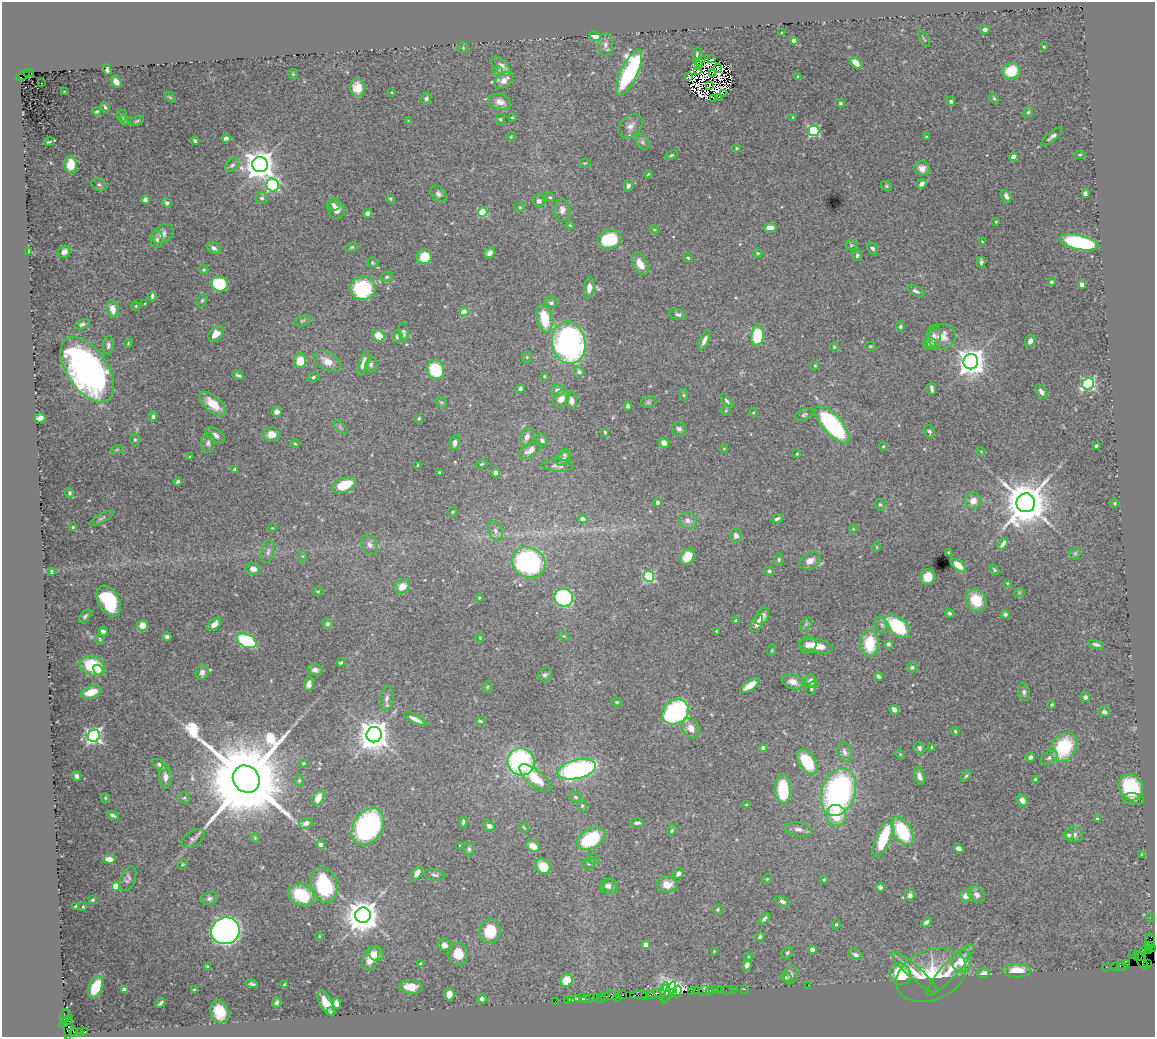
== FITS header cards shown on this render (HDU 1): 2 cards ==
NAXIS1  =                 1153
NAXIS2  =                 1035

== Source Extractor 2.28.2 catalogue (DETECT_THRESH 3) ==
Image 1153 x 1035 px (HDU 1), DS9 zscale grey, 1 PNG px = 1 image px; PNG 1157 x 1039 px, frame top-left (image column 1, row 1035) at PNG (2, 2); each listed source drawn as its Kron ellipse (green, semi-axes under 4 px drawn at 4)
Background 0.961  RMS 0.029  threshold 0.0873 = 3 sigma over >= 5 px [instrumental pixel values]
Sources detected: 508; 17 with non-positive FLUX_AUTO (blend fragments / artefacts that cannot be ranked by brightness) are neither listed nor drawn; the other 491 listed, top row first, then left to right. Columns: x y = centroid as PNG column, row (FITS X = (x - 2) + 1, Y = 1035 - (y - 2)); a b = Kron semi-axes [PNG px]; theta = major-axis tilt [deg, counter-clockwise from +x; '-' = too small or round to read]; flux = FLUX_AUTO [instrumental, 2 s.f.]
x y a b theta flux
985 29 5 4 - 7.7
782 33 3 3 - 2.5
595 36 6 4 -22 18
924 39 9 3 -60 2.6
794 40 4 3 - 5.4
605 44 11 7 85 8.8
1044 47 3 2 - 1.8
463 48 5 5 - 3.2
697 54 7 4 82 2.8
712 59 4 2 - 5.2
703 60 2 2 - 0.27
699 62 3 2 - 1.1
856 63 7 4 -41 16
698 65 3 2 - 0.0053
501 66 12 6 -45 19
718 68 4 2 - 1.4
107 70 5 4 - 5.5
698 70 2 2 - 0.027
498 71 5 5 - 3.2
1011 71 9 8 - 57
629 72 25 8 65 340
29 73 5 2 - 400
713 73 3 2 - 1.8
293 74 6 4 -45 2.5
23 75 7 3 25 780
688 77 3 3 - 2.8
798 77 4 3 - 4.5
504 80 11 6 38 17
116 82 6 4 -58 11
41 83 2 2 - 3.1
710 85 3 2 - 0.5
357 88 9 7 -81 26
65 92 3 2 - 1.5
391 92 3 2 - 1.4
723 93 3 2 - 5.2
170 97 6 4 -44 2.4
719 97 3 2 - 3
426 98 6 4 64 4.2
713 98 2 2 - 0.42
994 98 5 3 - 2.5
951 101 5 4 - 4.9
500 102 11 8 -14 16
840 103 4 3 - 2.8
105 107 5 3 - 3.3
97 112 4 3 - 2.7
1028 112 6 4 66 3
122 116 6 5 - 3.1
512 117 4 3 - 2.2
793 117 4 3 - 1.8
500 119 5 4 - 3.1
124 120 4 4 - 3.2
137 121 8 4 25 3.5
408 121 4 3 - 1.2
630 126 14 10 42 13
814 131 5 5 - 270
1052 136 13 4 40 7.3
511 137 4 4 - 2
927 137 3 2 - 2.1
226 138 4 4 - 6.9
195 141 4 3 - 3.7
49 142 5 2 - 2.4
642 142 8 5 -54 4.9
736 148 4 3 - 2.3
671 155 7 4 24 3.3
1080 155 6 3 8 2.1
1013 157 4 4 - 29
585 163 6 4 10 2.2
71 165 9 6 -89 31
232 165 8 5 43 4.9
260 165 8 7 - 3000
922 168 8 7 - 12
648 174 4 3 - 1.6
922 184 5 4 - 8.6
99 185 8 5 -23 4.2
273 185 6 6 - 290
628 186 6 4 66 4.4
887 186 6 4 -33 3.3
1085 193 4 4 - 5.2
438 194 9 6 -46 6.5
1006 196 7 4 -64 9.1
550 197 5 4 - 2.6
262 198 6 6 - 4.9
145 199 4 4 - 13
390 199 4 4 - 2.1
539 201 6 6 - 6
167 203 5 4 - 4.8
333 204 6 6 - 6
520 207 5 5 - 2.7
336 209 9 8 - 18
562 210 11 8 89 12
483 212 4 4 - 89
368 213 4 4 - 7.2
996 222 4 3 - 1.6
570 225 4 3 - 1.9
770 228 6 4 -5 16
654 229 4 3 - 1.5
163 234 12 8 37 12
157 239 8 6 -89 6.8
610 239 12 9 9 93
982 241 4 2 - 1.3
1079 242 20 7 -12 230
851 245 5 5 - 2.9
352 247 6 4 16 2.9
214 248 7 5 -33 8.2
873 248 7 5 -63 4.7
28 251 3 2 - 1.2
64 252 7 5 35 11
490 253 6 4 38 9
758 253 4 3 - 2.4
857 255 6 4 84 3.9
424 257 7 7 - 45
688 258 5 3 - 2.3
981 262 5 3 - 4.8
372 263 5 5 - 2.9
640 264 12 6 -62 24
204 270 5 4 - 2.8
387 277 6 5 - 3.5
1051 282 3 3 - 4
220 284 8 7 - 130
1082 285 4 4 - 7.1
363 288 12 12 - 140
589 288 10 5 84 12
916 291 9 4 -27 5.3
152 296 5 4 - 4.2
202 300 7 4 62 3.3
145 303 2 2 - 1.2
551 303 6 5 - 5.1
136 306 5 3 - 1.9
113 309 9 6 -76 16
464 312 4 4 - 52
678 314 8 5 -14 5.6
544 319 14 7 -77 64
302 321 8 5 18 3.9
82 324 8 4 22 4.8
900 326 5 4 - 3.1
404 332 9 4 -81 4.2
216 334 9 6 49 16
757 335 10 6 83 100
378 336 6 5 - 34
397 337 6 4 -89 3.9
933 337 11 7 81 13
942 337 14 12 24 28
704 340 10 4 64 11
1030 341 6 5 - 7.3
128 343 4 3 - 2.2
569 343 21 17 -79 630
930 344 6 6 - 8.1
108 345 9 5 86 6
870 346 5 3 - 2.3
834 347 4 3 - 1.9
527 357 5 5 - 2.6
300 361 7 6 - 37
327 361 15 8 -30 23
971 362 7 7 - 2600
363 363 12 4 72 15
371 365 8 5 77 4.9
815 365 3 3 - 2
87 369 37 20 -56 800
436 370 10 8 -68 110
579 372 5 5 - 8.9
238 375 6 3 -21 4.2
544 376 4 4 - 2.1
313 377 6 4 29 3
1088 384 6 5 - 310
520 389 5 4 - 5
932 389 6 3 -81 5.2
557 390 7 5 3 8.4
1041 392 8 5 -55 8.3
684 395 6 4 -89 2.1
561 398 9 7 60 16
571 400 8 5 90 11
727 401 8 4 -47 4
441 402 6 5 - 2.7
649 402 8 6 15 4.4
213 404 16 8 -42 37
628 406 4 3 - 3.4
726 411 5 4 - 2.4
276 412 5 5 - 9.2
753 413 4 3 - 1.5
804 414 10 5 23 4.5
153 416 5 4 - 5.2
40 418 5 4 - 13
419 418 3 3 - 2.4
832 425 23 9 -48 310
340 427 8 3 -45 2.9
679 429 7 7 - 6.9
929 431 6 5 - 4.3
605 432 4 3 - 2.4
271 434 8 7 - 19
215 435 11 6 -34 9.6
527 437 9 6 73 9.2
135 439 6 4 -88 2.9
542 440 7 5 -59 5.3
208 443 10 7 83 7.3
455 443 7 5 76 7.6
664 443 5 4 - 13
295 444 4 3 - 2.1
883 446 4 3 - 1.8
1096 446 3 3 - 3.2
724 448 4 3 - 1.3
117 449 6 4 19 2.2
530 450 12 6 33 13
981 451 5 3 - 1.6
797 454 3 2 - 1.8
564 455 6 6 - 4
190 457 3 3 - 2.5
563 459 8 6 42 5.2
482 464 6 4 26 2.3
418 465 3 3 - 2.1
558 466 16 6 -1 9
235 469 4 3 - 4.4
440 473 4 3 - 4.4
496 473 4 4 - 7.5
178 481 4 3 - 3.9
344 485 12 7 22 64
70 493 4 4 - 3
973 501 8 7 - 17
657 502 4 4 - 6.2
1026 503 9 9 - 8700
1115 503 5 4 - 2.5
880 505 6 5 - 3.2
452 512 5 4 - 2.7
102 518 13 4 30 4.5
582 519 5 4 - 11
777 519 6 4 25 4.7
688 520 9 8 - 11
73 527 3 3 - 2.1
272 528 5 3 - 1.4
853 529 4 3 - 1.8
495 531 10 7 -68 8.4
736 536 6 6 - 9.5
1003 544 7 3 56 7.5
370 545 10 7 -67 8.4
877 547 5 3 - 1.6
268 552 12 6 76 7.1
948 553 3 2 - 2
1075 553 6 5 - 3.4
303 556 5 3 - 2.1
687 557 8 6 61 39
779 559 6 4 -88 3.6
810 561 11 8 29 16
529 563 17 15 -29 440
958 565 9 5 -41 22
253 569 7 6 - 12
994 570 5 3 - 2.7
769 571 5 4 - 4.1
51 572 4 3 - 2.5
649 576 5 5 - 240
928 577 8 7 - 30
1007 583 2 2 - 1.5
402 586 8 6 44 21
318 591 6 3 0 2
1019 593 6 3 18 2.2
479 597 3 3 - 2.3
564 598 9 9 - 320
976 600 11 9 -58 55
109 601 16 10 -61 130
949 613 5 4 - 4
1005 614 5 4 - 4.3
85 616 8 4 50 4.2
762 616 9 6 60 14
736 621 4 4 - 9.4
757 623 9 5 68 10
214 624 8 5 41 12
327 624 5 5 - 5.3
806 624 7 4 46 4.4
142 625 5 5 - 23
882 625 9 6 -55 5.4
897 626 15 8 -41 130
103 631 4 4 - 8
717 631 3 3 - 2
564 636 5 4 - 2.4
167 637 4 4 - 5.5
480 638 4 3 - 1.6
100 639 6 4 -88 2.3
247 641 10 6 -25 180
869 643 13 9 89 76
888 644 4 3 - 8.4
1096 644 8 4 -14 5.1
808 645 9 8 - 14
816 646 17 7 -11 34
772 650 6 3 71 2.2
341 663 4 4 - 3.5
92 666 13 9 -17 84
912 667 5 5 - 4
98 670 6 4 -51 11
315 670 7 6 - 7.9
202 672 8 6 79 10
545 675 7 6 - 5.5
878 676 4 3 - 4.9
811 681 6 6 - 11
793 682 11 7 -19 16
309 684 7 4 74 9
750 685 11 4 34 26
487 687 6 3 71 2.6
811 688 8 4 63 3.1
91 692 11 6 21 29
1024 692 9 6 -84 5.7
1085 697 5 4 - 6.6
387 698 12 6 79 8.5
617 702 5 4 - 2.7
1052 705 4 3 - 2.1
894 710 5 4 - 10
675 712 14 12 33 390
1104 712 6 5 - 6.1
415 719 12 4 -27 14
480 721 5 4 - 2.6
691 728 10 8 -64 18
955 731 4 3 - 2.8
374 735 8 7 - 3400
94 736 6 6 - 550
932 747 3 3 - 2.6
1064 747 16 12 56 120
763 748 4 4 - 15
919 748 6 5 - 6.6
844 752 10 6 -70 9.5
900 754 5 4 - 2.4
1030 757 5 4 - 5.5
1049 758 9 6 33 6.4
521 762 14 13 - 310
807 762 14 8 -57 97
303 763 4 4 - 2.1
160 765 8 5 -35 6
577 769 19 9 13 440
77 776 4 3 - 5.6
919 776 9 5 -74 9.8
966 776 6 4 53 3.1
165 777 11 6 -87 12
535 778 19 8 -41 54
246 779 14 12 -47 50000
299 780 5 4 - 2.5
1035 780 4 3 - 3.7
1131 787 14 11 -57 140
783 789 15 8 -87 100
838 792 25 16 72 500
575 797 6 4 -19 3.4
105 798 5 4 - 2.1
184 798 6 5 - 3.3
318 798 8 5 59 28
1133 799 11 6 -7 7.9
1022 800 6 5 - 12
746 805 4 3 - 3
582 806 6 4 -71 2.8
113 815 6 3 -25 4.2
836 815 10 10 - 52
1097 819 3 3 - 2.3
463 822 5 3 - 3.9
306 823 7 5 25 10
637 823 7 4 3 5.1
489 826 6 5 - 6.5
368 827 20 14 56 380
524 827 6 3 -52 1.9
798 829 14 7 -11 11
672 830 6 4 59 2.7
902 831 15 9 -59 130
1069 835 5 5 - 4.8
1074 835 8 7 - 7.4
255 838 5 4 - 2.5
883 838 21 7 69 91
193 839 13 7 35 8.1
591 839 15 9 29 140
320 844 4 4 - 5.4
460 845 3 2 - 2
533 846 7 5 -30 25
959 848 5 4 - 8.7
469 849 7 5 -81 5.3
1142 854 4 2 - 1.6
109 859 6 4 -4 16
594 859 6 5 - 3.4
182 864 6 4 53 2.5
589 864 7 5 15 4.3
543 866 8 7 - 38
417 873 8 4 53 9.4
678 873 6 5 - 4.8
435 875 10 5 -10 5.1
128 879 13 7 66 6.8
767 879 5 4 - 2.4
824 879 4 3 - 2.1
667 884 10 8 -3 23
324 885 18 13 -74 140
116 886 4 4 - 71
607 886 8 6 53 8.4
611 887 7 7 - 9
880 887 4 4 - 7.4
301 895 14 10 -29 90
910 895 5 5 - 9.2
977 895 9 7 -40 9.7
966 896 6 6 - 17
209 898 8 6 13 6.6
92 900 4 3 - 2.9
783 902 7 4 -28 6
75 906 3 2 - 1.8
83 907 3 2 - 1.7
718 909 5 5 - 2.6
363 915 8 7 - 4000
1150 917 2 2 - 20
764 919 7 4 43 6.4
926 922 6 4 40 5.5
836 924 5 3 - 2.6
225 931 14 13 - 1200
490 931 12 10 74 62
319 937 4 3 - 2.5
760 937 5 4 - 4
1150 941 7 5 -81 310
444 945 7 6 - 11
646 945 4 4 - 20
1148 945 3 2 - 120
1152 948 4 2 - 16
812 949 4 4 - 12
1148 949 3 2 - 100
1143 950 4 3 - 180
714 951 3 3 - 1.4
376 953 8 7 - 16
787 953 6 5 - 3.6
458 954 11 10 - 36
856 955 7 5 -15 5.4
1133 955 2 2 - 43
1142 956 4 3 - 110
748 957 5 4 - 2.4
371 958 13 7 70 22
1141 960 11 2 -57 150
962 962 11 9 82 36
421 963 4 3 - 2.8
1148 963 2 2 - 8.8
1127 964 2 2 - 43
747 965 5 4 - 6.9
1116 966 2 2 - 15
1120 966 2 2 - 15
1123 966 2 2 - 48
208 967 4 3 - 3.2
1106 967 2 2 - 28
950 970 34 8 48 33
1017 971 14 6 1 35
914 972 30 6 -41 27
984 973 6 5 - 11
900 974 11 10 - 84
791 975 10 7 80 6.6
931 975 36 25 22 100
786 977 6 5 - 3.5
566 980 6 6 - 49
252 984 6 3 -10 3.9
285 985 3 3 - 3.7
808 985 2 2 - 26
95 987 12 6 65 52
411 987 12 7 -4 24
666 988 3 2 - 93
733 989 2 2 - 33
744 989 3 2 - 52
124 990 4 4 - 8.6
194 990 3 3 - 3
696 990 2 2 - 24
715 990 3 3 - 120
720 990 3 2 - 100
727 990 6 2 0 56
704 991 5 5 - 49
710 991 4 3 - 57
669 992 12 4 59 110
677 992 6 4 74 260
692 992 3 2 - 65
659 993 6 3 -11 280
665 993 11 5 86 210
673 993 3 3 - 88
449 994 6 5 - 18
654 994 8 3 8 310
611 995 6 5 - 180
623 995 3 2 - 9.3
639 995 9 3 7 200
646 995 2 2 - 11
605 996 4 2 - 140
582 997 3 3 - 32
617 997 3 2 - 26
593 998 3 2 - 60
601 998 3 2 - 45
482 999 5 4 - 6.5
577 999 3 3 - 81
588 999 7 2 16 59
567 1000 3 2 - 34
572 1000 3 2 - 16
555 1001 2 2 - 7.1
160 1003 5 3 - 4.1
277 1003 5 4 - 4.2
326 1003 13 6 -62 24
336 1003 6 4 -70 9.6
220 1012 12 9 -73 45
331 1012 4 3 - 2.9
65 1016 7 4 86 440
66 1021 8 4 40 1200
68 1028 11 4 87 530
74 1032 4 3 - 36
84 1032 3 3 - 520
80 1033 3 3 - 27
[17 non-positive-flux detections neither listed nor drawn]